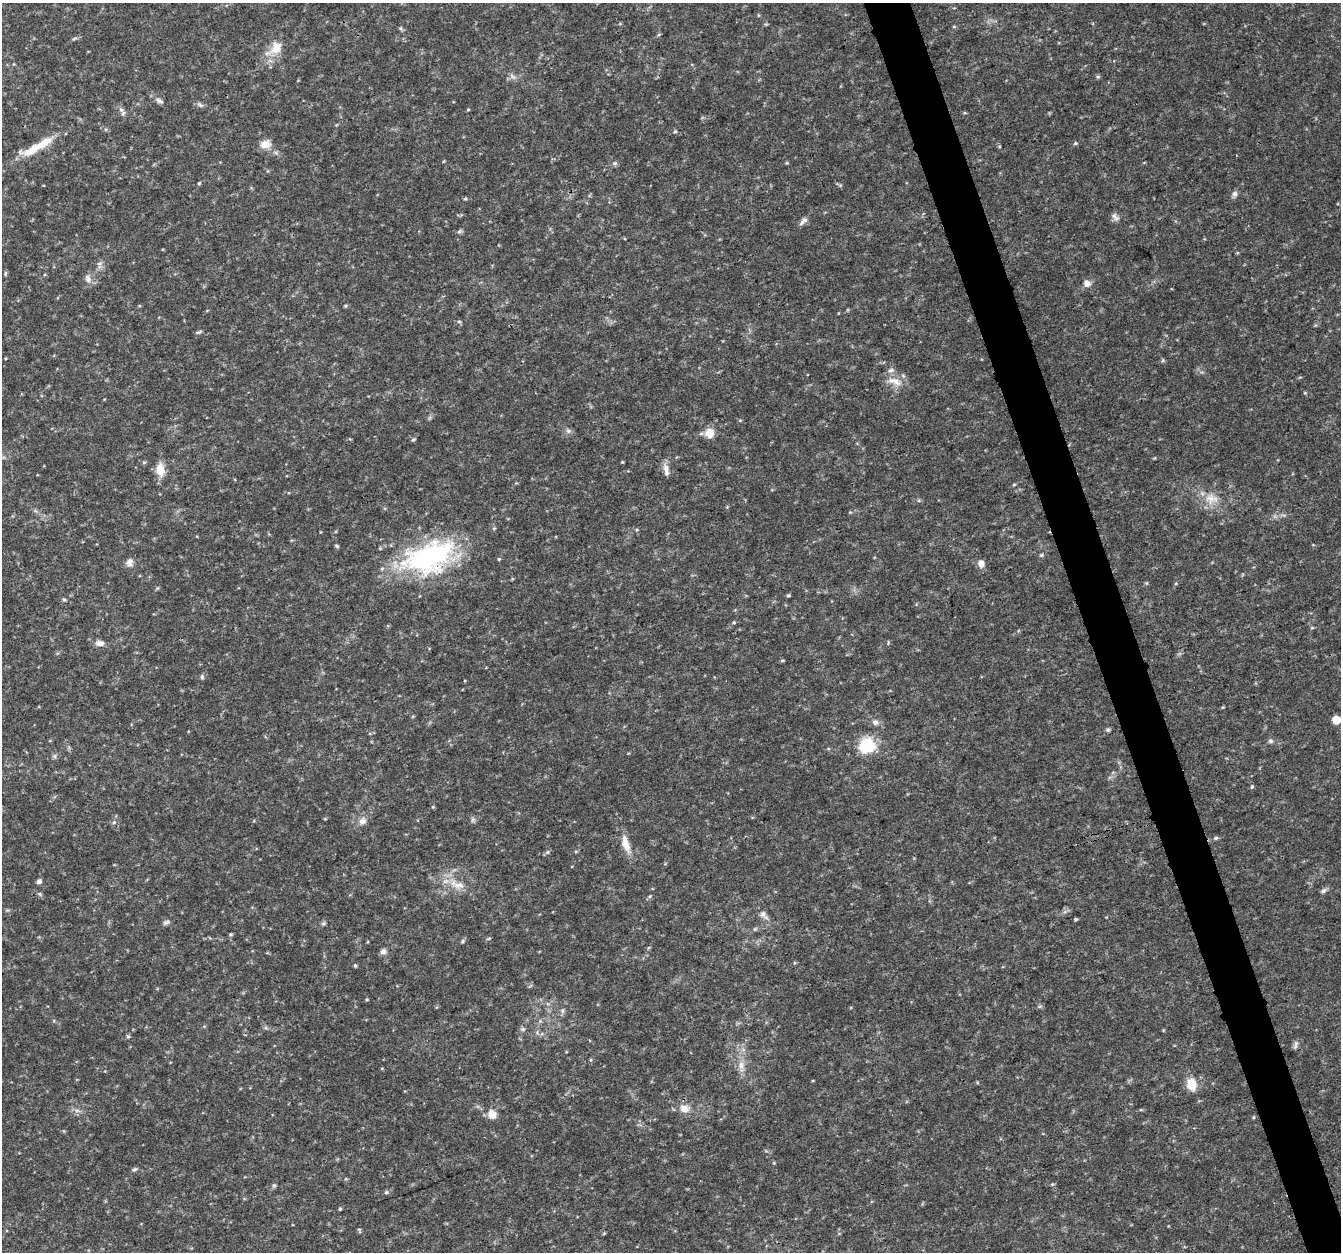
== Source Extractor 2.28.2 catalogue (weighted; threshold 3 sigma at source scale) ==
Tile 6 of 4 x 4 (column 2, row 2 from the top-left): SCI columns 1344-2682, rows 2617-3866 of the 5362 x 5182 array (HDU 1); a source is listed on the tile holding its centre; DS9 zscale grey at full resolution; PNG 1343 x 1254 px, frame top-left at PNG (2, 3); no overlay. Shown black and unused: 3% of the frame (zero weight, under 3 of 4 exposures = <1% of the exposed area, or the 3 px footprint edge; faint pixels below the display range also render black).
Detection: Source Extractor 2.28.2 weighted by HDU 2 'WHT'; one run over the whole footprint, this tile lists its part. Background 0.0306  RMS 0.0034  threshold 0.0155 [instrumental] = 3 sigma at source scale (4.5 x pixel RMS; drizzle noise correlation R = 1.50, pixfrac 1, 0.0396/0.0396 arcsec/px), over >= 5 px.
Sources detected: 102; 1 too faint to see at this stretch — not listed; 1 inside a brighter listed object's ellipse — not listed separately; the other 100 listed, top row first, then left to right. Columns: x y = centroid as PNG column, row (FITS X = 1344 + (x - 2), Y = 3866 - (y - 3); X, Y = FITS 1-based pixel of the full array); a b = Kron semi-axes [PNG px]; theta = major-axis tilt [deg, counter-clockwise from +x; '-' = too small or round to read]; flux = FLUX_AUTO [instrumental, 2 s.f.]
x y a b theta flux
400 28 6 5 - 0.52
659 34 5 3 - 0.39
74 38 9 3 22 0.58
276 48 20 14 55 5.9
512 76 10 5 -38 1
1098 77 5 5 - 0.49
159 101 12 5 -34 1.2
200 105 10 5 -34 0.86
121 109 8 6 -64 1.1
468 109 5 3 - 0.32
965 113 5 3 - 0.36
675 132 5 4 - 0.5
43 143 30 10 33 7.3
1075 143 5 4 - 0.44
265 144 13 10 12 3.3
614 163 7 5 0 0.73
199 183 5 4 - 0.4
1235 194 8 7 - 1.1
465 199 6 3 19 0.39
1115 217 12 7 -53 1.3
803 221 14 6 42 1.4
459 231 7 5 42 0.69
1237 253 5 3 - 0.32
5 273 7 3 81 0.44
88 279 12 8 -75 1.8
1087 283 10 9 - 1.9
345 306 5 4 - 0.43
459 321 5 3 - 0.44
198 332 9 3 18 0.55
1163 360 5 5 - 0.49
891 370 8 6 22 1.2
894 381 24 9 -20 3.8
1305 393 5 4 - 0.33
740 420 5 3 - 0.32
568 431 7 7 - 1
709 433 11 11 - 3.7
413 440 6 4 28 0.47
622 462 4 4 - 0.31
160 470 14 10 -82 4.9
666 470 16 6 -80 2
1014 484 5 3 - 0.38
1211 499 21 13 -5 5.5
850 512 4 4 - 0.32
337 546 6 4 -37 0.46
1041 555 5 5 - 0.52
429 557 67 37 21 54
129 562 10 8 63 1.8
981 564 9 8 - 2.2
1146 583 6 4 -71 0.37
157 588 6 4 70 0.41
788 596 6 4 1 0.41
64 599 5 4 - 0.5
734 622 4 4 - 0.38
1312 628 5 4 - 0.37
99 643 11 7 -2 1.9
782 660 5 3 - 0.43
202 677 7 5 -90 0.6
1336 720 6 6 - 5.1
875 722 9 8 - 1.4
1108 730 5 4 - 0.6
1270 741 7 6 - 0.77
867 745 7 6 - 68
55 756 7 4 -72 0.63
1252 787 6 4 68 0.46
433 807 5 3 - 0.35
362 821 12 9 42 2.1
114 822 6 5 - 0.63
1216 838 6 5 - 0.62
625 843 23 10 -73 4.3
547 852 5 5 - 0.54
39 881 5 4 - 1.3
457 884 25 10 -15 5.5
1324 891 9 6 38 0.89
40 894 6 4 -71 0.51
650 896 6 4 70 0.44
763 914 10 7 63 1.3
1075 919 5 4 - 0.4
166 922 9 6 24 0.93
323 923 7 5 33 0.62
230 934 5 5 - 0.46
462 941 6 4 62 0.52
383 951 7 7 - 1.3
355 965 5 4 - 0.49
367 999 4 4 - 0.37
1040 1006 6 4 19 0.51
540 1021 5 5 - 0.59
266 1028 6 4 -18 0.57
523 1029 7 5 -20 0.71
128 1036 5 4 - 0.53
1296 1043 7 5 45 0.93
741 1065 12 7 -90 2.4
1192 1084 14 10 -75 5.7
684 1109 13 10 -18 3.2
492 1114 11 10 - 3.2
1253 1117 5 3 - 0.33
134 1169 7 4 22 0.68
274 1185 6 5 - 0.51
386 1192 5 4 - 0.56
340 1209 5 3 - 0.45
359 1230 8 4 -76 0.46
Isophote crosses this tile's border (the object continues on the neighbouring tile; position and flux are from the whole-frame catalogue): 1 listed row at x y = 1336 720